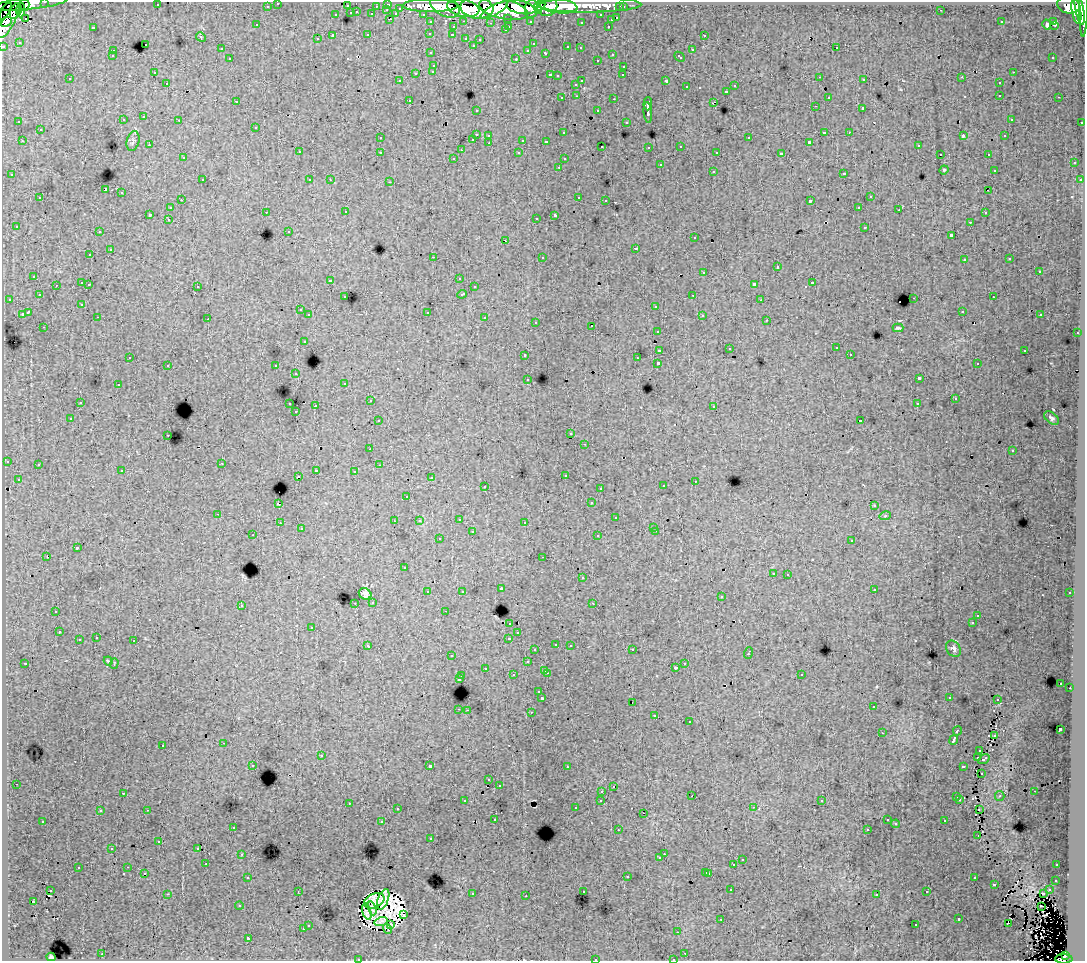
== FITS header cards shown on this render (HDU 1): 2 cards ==
NAXIS1  =                 1083
NAXIS2  =                  959

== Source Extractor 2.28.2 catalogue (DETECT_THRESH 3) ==
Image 1083 x 959 px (HDU 1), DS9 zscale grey, 1 PNG px = 1 image px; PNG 1087 x 963 px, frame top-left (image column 1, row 959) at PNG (2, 2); each listed source drawn as its Kron ellipse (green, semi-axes under 4 px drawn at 4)
Background 132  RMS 0.96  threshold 2.87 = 3 sigma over >= 5 px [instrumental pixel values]
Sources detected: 548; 17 with non-positive FLUX_AUTO (blend fragments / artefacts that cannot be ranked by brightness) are neither listed nor drawn; of the other 531, the 500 brightest by FLUX_AUTO listed and drawn (31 fainter detections omitted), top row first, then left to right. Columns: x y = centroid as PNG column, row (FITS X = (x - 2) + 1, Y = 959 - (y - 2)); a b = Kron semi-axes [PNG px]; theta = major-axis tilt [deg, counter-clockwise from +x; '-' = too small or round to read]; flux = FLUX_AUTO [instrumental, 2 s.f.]
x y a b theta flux
45 2 3 2 - 4000
31 3 37 6 6 59000
278 3 3 3 - 2900
388 4 3 3 - 5800
25 5 6 5 - 32000
157 5 3 2 - 87
590 5 51 7 1 180000
1068 5 11 8 -16 120000
267 6 3 3 - 2000
347 6 3 3 - 1200
376 6 3 2 - 1400
431 6 28 6 0 270000
445 6 16 10 -30 240000
540 6 6 4 33 78000
558 6 20 7 -8 230000
1084 6 30 3 89 160000
521 7 15 6 -12 320000
547 7 10 9 - 230000
620 7 3 3 - 1600
623 7 3 3 - 2300
400 8 3 3 - 1100
463 8 16 8 -12 330000
477 8 16 10 -8 380000
503 9 25 10 -13 610000
531 9 9 6 86 170000
1080 9 16 3 -79 210000
21 10 7 4 85 52000
387 10 3 2 - 430
494 10 15 5 28 180000
941 10 3 2 - 120
5 11 10 4 57 19000
16 11 8 5 64 79000
538 11 4 3 - 81000
1076 11 13 4 -80 220000
357 12 3 3 - 420
351 13 3 3 - 1000
372 14 3 3 - 1300
396 14 4 3 - 1300
423 14 3 2 - 2300
336 15 3 3 - 500
601 15 3 3 - 1600
8 16 24 8 67 340000
25 18 2 2 - 150
508 18 3 3 - 1300
617 18 3 3 - 770
390 19 3 2 - 440
611 20 3 3 - 390
464 21 3 2 - 490
530 21 3 3 - 1700
1054 21 3 3 - 2000
6 22 6 4 47 110000
431 22 3 3 - 2500
581 22 3 3 - 180
1001 22 3 2 - 74
490 23 3 2 - 95
1047 24 5 3 - 350
257 25 3 2 - 85
1054 25 3 2 - 100
509 26 3 2 - 510
608 26 3 2 - 460
93 27 3 3 - 900
453 27 3 3 - 410
505 30 3 3 - 260
430 33 3 3 - 220
368 35 3 3 - 610
452 35 3 2 - 260
704 35 3 3 - 430
333 36 3 3 - 1600
201 37 5 4 - 83
466 38 3 3 - 560
317 39 3 3 - 150
480 39 3 3 - 200
19 42 3 2 - 82
145 44 3 3 - 310
533 44 3 3 - 140
473 45 3 3 - 230
3 46 3 3 - 5800
568 47 3 3 - 560
580 48 3 3 - 230
836 48 3 2 - 370
221 49 3 3 - 250
528 50 3 3 - 270
692 50 3 3 - 510
113 51 3 2 - 310
431 53 3 3 - 350
546 53 4 3 - 650
612 54 3 3 - 500
112 56 3 3 - 220
680 57 6 3 -42 610
1053 57 3 2 - 230
230 59 3 3 - 360
516 59 3 2 - 740
597 60 3 3 - 310
434 65 3 3 - 230
624 66 3 3 - 460
433 71 3 3 - 360
154 72 3 2 - 240
1013 72 3 2 - 380
416 73 3 3 - 660
550 75 3 2 - 720
623 75 3 2 - 150
557 76 3 3 - 190
820 77 3 2 - 170
962 77 3 3 - 89
70 79 3 3 - 340
864 80 3 3 - 240
400 81 3 3 - 190
582 81 3 3 - 720
666 81 4 3 - 1300
167 83 3 2 - 280
999 83 3 3 - 380
576 84 3 3 - 270
735 86 3 3 - 390
686 87 3 3 - 420
726 91 3 3 - 540
1000 95 3 3 - 370
577 96 3 2 - 340
828 97 3 3 - 320
1059 97 3 2 - 260
562 98 3 3 - 350
614 99 3 2 - 570
409 100 3 3 - 400
236 101 3 2 - 110
713 102 4 2 - 450
648 104 6 3 88 3200
815 106 3 2 - 250
863 108 3 3 - 1500
476 110 3 3 - 260
598 111 3 3 - 330
648 112 10 3 -85 3300
144 117 3 3 - 460
1011 119 3 3 - 250
123 120 3 3 - 330
179 120 3 2 - 360
19 122 3 3 - 170
626 122 3 3 - 180
1082 122 3 2 - 710
256 127 3 3 - 300
40 130 3 3 - 550
824 132 4 3 - 1100
849 132 3 2 - 210
564 133 3 3 - 240
476 134 3 3 - 1100
489 135 3 3 - 340
963 136 4 2 - 770
1005 136 3 3 - 190
380 138 3 3 - 220
749 138 3 3 - 550
473 139 3 2 - 380
523 140 3 3 - 930
22 141 3 2 - 440
133 141 10 6 75 190
546 141 3 3 - 200
809 142 3 3 - 110
489 143 3 2 - 400
149 145 3 2 - 210
918 145 3 3 - 320
602 146 3 2 - 130
681 146 3 3 - 240
649 147 3 3 - 200
461 150 3 2 - 59
299 152 3 3 - 400
380 152 3 3 - 330
717 152 3 2 - 110
519 153 3 3 - 340
781 154 4 3 - 2700
940 154 3 2 - 170
988 154 3 2 - 310
183 158 3 3 - 340
454 158 3 3 - 240
564 159 3 3 - 250
1074 163 3 3 - 340
660 165 3 3 - 610
559 167 3 2 - 290
944 170 5 4 - 75
994 170 3 3 - 260
713 171 3 3 - 560
844 173 3 3 - 300
12 175 3 3 - 330
202 180 3 2 - 310
310 180 3 3 - 210
330 180 3 2 - 83
1080 180 3 3 - 240
390 182 3 2 - 510
105 190 3 3 - 9500
988 190 3 2 - 70
122 193 3 3 - 540
579 197 3 2 - 500
870 197 3 3 - 530
40 198 3 3 - 500
181 200 3 2 - 220
606 200 3 2 - 180
810 201 3 3 - 1700
859 207 3 2 - 280
170 208 3 3 - 380
899 210 2 2 - 180
266 212 3 2 - 150
346 212 3 2 - 250
985 213 3 3 - 260
150 214 3 3 - 1600
555 215 4 3 - 2000
536 218 3 2 - 170
168 219 3 2 - 340
970 222 3 2 - 200
16 226 3 3 - 190
865 227 3 3 - 530
289 231 3 3 - 220
99 232 3 2 - 240
951 235 4 3 - 1600
695 238 3 3 - 400
506 241 3 2 - 270
636 248 3 3 - 760
110 250 3 3 - 810
90 255 3 3 - 280
433 257 3 2 - 1000
542 257 3 3 - 110
1010 259 3 3 - 240
964 260 3 3 - 210
777 267 3 3 - 930
704 272 3 3 - 560
1039 272 3 3 - 760
34 276 3 3 - 310
459 278 3 3 - 180
330 280 3 3 - 240
82 283 3 3 - 1000
812 283 3 3 - 820
89 284 3 2 - 290
754 284 4 3 - 2000
56 285 3 2 - 160
197 286 3 3 - 440
474 287 3 3 - 250
462 294 5 3 - 640
39 295 3 3 - 210
693 295 3 2 - 410
345 297 3 3 - 270
993 297 3 2 - 240
914 298 3 2 - 580
9 299 3 2 - 220
761 300 4 3 - 68
82 304 3 3 - 220
656 306 3 3 - 560
300 310 3 3 - 310
962 311 3 3 - 180
28 312 4 3 - 1800
427 312 3 3 - 740
22 314 3 3 - 910
309 315 3 3 - 400
702 315 3 3 - 340
1041 315 3 3 - 4400
98 317 3 2 - 180
485 318 3 3 - 600
208 319 3 2 - 99
767 320 3 2 - 100
536 322 3 3 - 290
592 326 2 2 - 67
44 327 3 2 - 220
898 328 5 3 - 100
658 331 3 3 - 310
1077 333 3 2 - 360
304 341 3 3 - 300
836 348 3 3 - 330
729 349 3 3 - 89
659 350 3 3 - 970
1025 350 3 3 - 470
850 354 3 2 - 180
525 355 3 3 - 410
130 357 3 2 - 110
637 358 3 3 - 110
658 363 3 3 - 3300
977 364 3 2 - 200
168 365 3 3 - 310
276 366 3 3 - 380
296 374 3 2 - 240
919 378 4 3 - 3100
528 379 3 3 - 190
345 383 3 3 - 270
118 385 3 3 - 350
955 399 3 3 - 140
370 401 3 2 - 210
80 402 3 3 - 210
290 404 3 3 - 550
917 404 3 3 - 470
315 406 3 2 - 790
714 406 3 3 - 290
296 412 3 3 - 270
71 418 3 3 - 90
1052 418 8 5 -38 150
378 421 3 3 - 260
860 421 3 3 - 130
571 434 3 3 - 140
168 435 3 2 - 220
585 444 3 2 - 250
370 449 2 2 - 160
1012 451 3 3 - 280
7 461 3 3 - 320
222 463 3 2 - 260
38 465 3 2 - 91
379 465 3 2 - 120
316 470 3 2 - 430
122 471 3 3 - 230
354 471 3 2 - 220
565 475 3 3 - 300
298 476 2 2 - 99
431 478 3 3 - 180
18 479 3 3 - 240
695 481 3 2 - 240
485 486 3 2 - 220
663 486 3 3 - 310
600 488 3 2 - 180
407 496 3 2 - 110
591 503 3 3 - 210
278 504 3 3 - 960
874 506 3 3 - 170
218 514 3 2 - 400
885 516 6 3 17 73
616 518 3 3 - 360
459 519 3 3 - 400
394 521 2 2 - 63
419 521 3 3 - 240
525 522 3 2 - 190
280 523 3 2 - 270
654 527 3 3 - 290
301 529 3 2 - 96
656 531 3 2 - 360
472 532 3 3 - 760
253 535 3 2 - 190
598 536 3 3 - 400
439 539 3 3 - 330
852 540 3 3 - 430
77 548 4 3 - 1000
47 557 3 2 - 880
543 557 3 2 - 100
404 568 3 3 - 140
773 573 3 3 - 330
788 574 3 3 - 390
582 578 3 3 - 340
501 589 3 3 - 330
874 589 3 3 - 280
462 591 3 3 - 220
428 592 3 3 - 460
1070 593 3 3 - 270
365 594 6 5 - 270
721 597 3 3 - 300
373 602 3 3 - 320
355 603 3 2 - 260
593 603 3 2 - 79
241 605 3 3 - 400
56 611 3 2 - 310
445 611 3 2 - 160
978 615 3 3 - 180
510 623 3 3 - 390
972 623 3 3 - 150
312 627 3 3 - 370
59 632 3 3 - 240
518 633 3 3 - 190
96 638 3 3 - 310
509 638 4 3 - 770
79 640 3 3 - 840
134 641 3 3 - 840
556 644 3 3 - 330
570 645 3 3 - 390
368 646 4 3 - 410
953 649 9 6 -55 190
535 650 3 3 - 200
632 650 3 2 - 400
748 653 6 3 70 840
452 656 3 2 - 220
108 661 4 3 - 64
527 662 3 3 - 410
25 663 2 2 - 63
114 663 5 4 - 67
685 663 3 2 - 340
485 668 3 3 - 260
675 668 3 3 - 240
545 670 3 2 - 410
547 673 3 2 - 540
801 674 3 3 - 290
513 675 3 3 - 460
462 676 3 2 - 400
459 679 3 3 - 1400
1061 683 3 3 - 160
1070 688 2 2 - 300
539 692 3 3 - 330
542 698 3 3 - 2100
949 698 3 2 - 150
997 699 3 2 - 67
632 702 2 2 - 170
873 707 3 2 - 260
459 709 3 2 - 410
467 710 3 2 - 400
531 712 3 2 - 450
655 715 3 3 - 260
689 722 3 3 - 460
1060 729 4 3 - 2900
957 731 5 3 - 1100
882 733 3 2 - 73
995 735 3 3 - 94
954 740 5 3 - 4500
224 743 3 2 - 400
163 745 3 3 - 480
980 750 3 2 - 86
321 756 3 3 - 740
977 758 3 2 - 77
984 759 6 3 33 210
253 765 3 3 - 300
430 766 3 3 - 4200
963 766 4 3 - 780
567 767 3 2 - 150
981 773 2 2 - 64
489 780 3 3 - 210
16 784 3 2 - 170
499 785 3 3 - 240
613 786 3 2 - 68
602 791 3 2 - 330
1034 791 3 2 - 210
123 793 3 2 - 160
692 796 3 2 - 85
1000 796 5 4 - 80
957 797 3 3 - 570
960 799 3 3 - 250
601 800 3 3 - 330
465 801 3 3 - 290
822 801 3 3 - 150
349 803 3 2 - 380
754 807 3 2 - 330
576 808 3 3 - 200
397 809 3 3 - 220
979 809 2 2 - 58
147 810 3 2 - 460
100 811 3 3 - 350
643 813 3 2 - 190
495 819 3 3 - 180
887 820 3 3 - 160
43 821 3 3 - 370
945 821 3 3 - 430
382 822 3 3 - 870
896 824 4 4 - 79
233 827 3 3 - 350
867 829 3 2 - 110
618 830 3 2 - 130
978 835 3 2 - 120
431 839 3 3 - 310
159 841 3 3 - 210
112 848 3 3 - 150
198 848 3 2 - 110
242 854 3 2 - 330
664 854 2 2 - 300
660 858 3 3 - 180
742 860 3 3 - 400
206 864 2 2 - 130
734 864 3 3 - 1000
1057 865 3 2 - 100
128 867 3 2 - 340
78 868 3 3 - 510
706 872 3 3 - 480
144 873 3 2 - 250
709 873 3 3 - 600
627 876 3 3 - 770
248 877 3 3 - 280
974 878 3 3 - 320
1056 880 3 3 - 270
994 884 3 3 - 880
50 890 2 2 - 63
731 890 3 2 - 290
1049 890 3 3 - 370
298 891 3 2 - 68
583 891 3 3 - 240
927 892 3 3 - 220
1043 893 3 2 - 90
167 894 3 2 - 1100
472 894 3 3 - 460
877 894 3 3 - 210
526 896 3 2 - 130
383 899 11 5 70 140
33 901 3 2 - 98
374 901 11 7 26 470
239 906 4 4 - 80
1041 906 3 2 - 100
372 908 7 3 -70 170
367 912 8 3 -73 170
403 915 4 2 - 71
721 919 3 2 - 78
959 919 3 3 - 640
381 921 6 3 17 280
391 924 3 2 - 99
1008 924 3 2 - 76
308 925 3 3 - 400
916 925 3 2 - 230
303 929 3 3 - 460
387 929 5 2 - 96
678 932 3 2 - 180
248 938 3 3 - 2400
685 953 3 2 - 340
102 954 3 2 - 480
1066 955 4 3 - 54000
51 957 4 3 - 93
358 959 3 2 - 160
595 959 3 3 - 500
673 959 3 2 - 220
1064 959 9 4 -1 100000
At the frame edge (FLAGS 8, measured only in part): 9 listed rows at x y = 45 2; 31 3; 278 3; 1084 6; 3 46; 358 959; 595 959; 673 959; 1064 959
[31 fainter detections neither listed nor drawn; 17 non-positive-flux detections neither listed nor drawn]